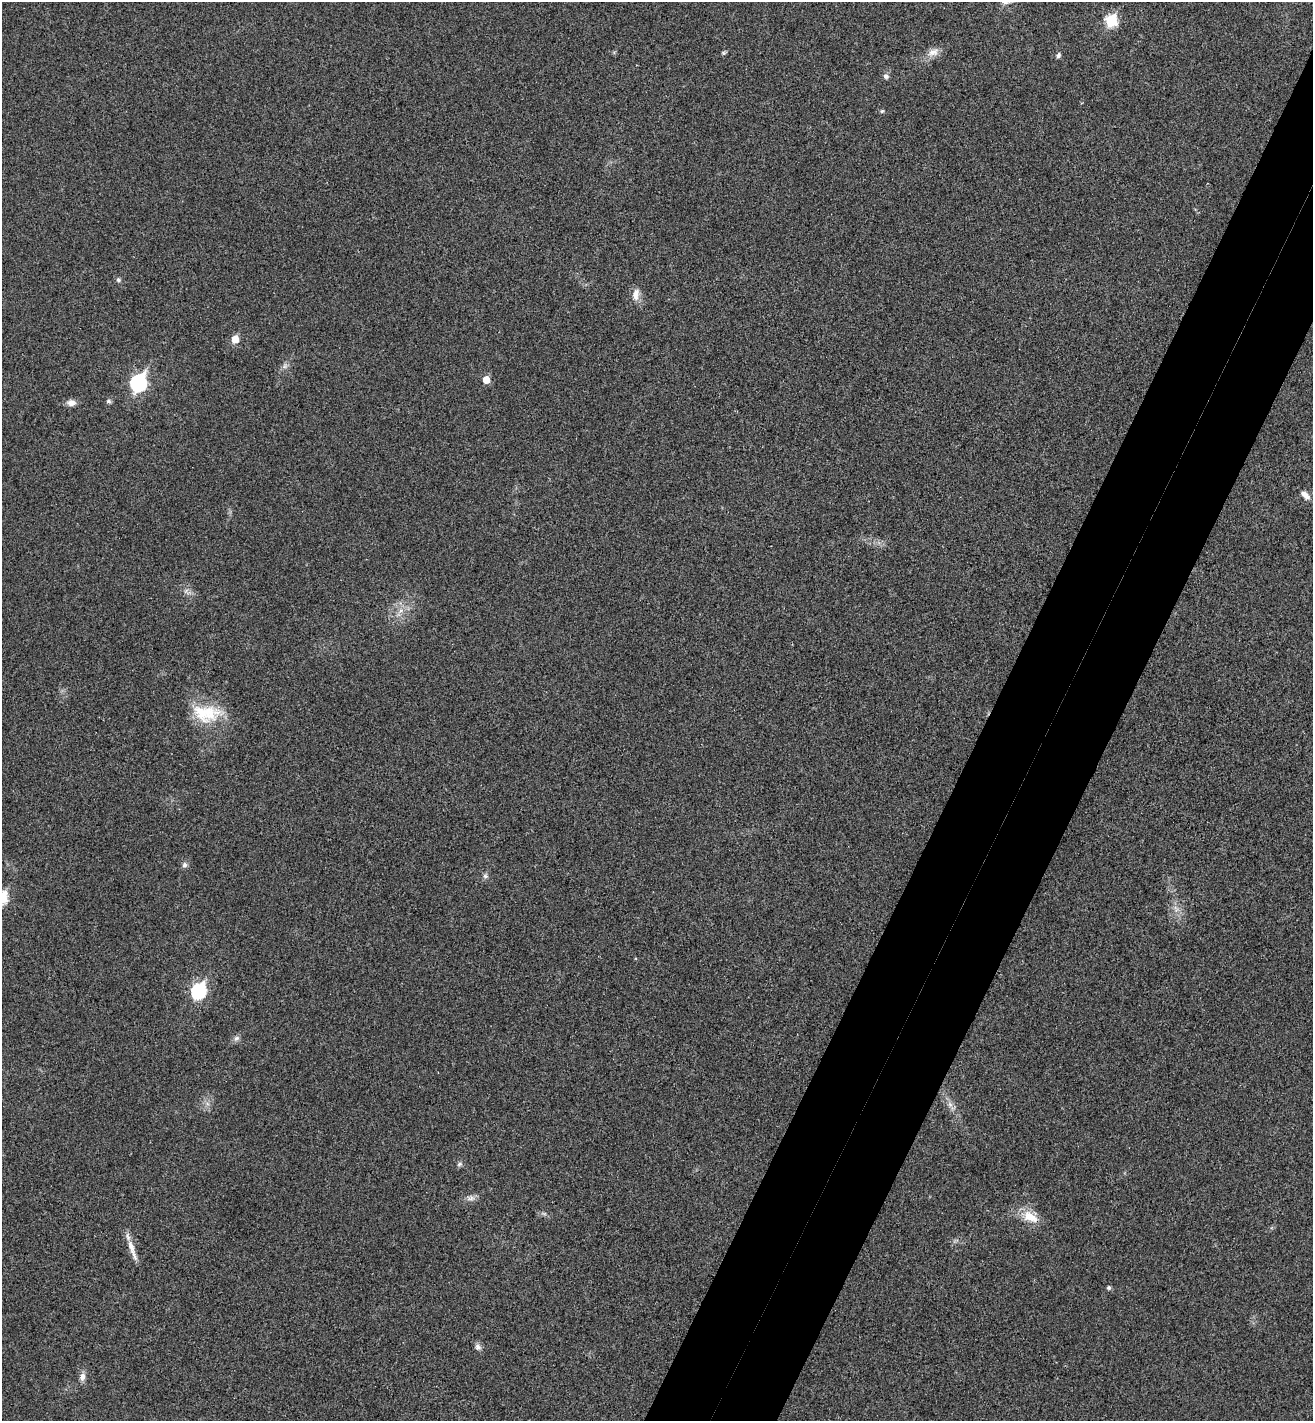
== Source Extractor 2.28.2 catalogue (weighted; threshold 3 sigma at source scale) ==
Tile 10 of 4 x 4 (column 2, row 3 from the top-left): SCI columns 1509-2819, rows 1454-2872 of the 5774 x 5741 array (HDU 1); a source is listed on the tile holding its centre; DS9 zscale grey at full resolution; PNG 1315 x 1423 px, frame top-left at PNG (2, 2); no overlay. Shown black and unused: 9% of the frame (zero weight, under 3 of 4 exposures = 6% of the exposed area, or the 3 px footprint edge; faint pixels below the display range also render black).
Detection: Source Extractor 2.28.2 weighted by HDU 2 'WHT'; one run over the whole footprint, this tile lists its part. Background 0.0453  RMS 0.007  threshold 0.0314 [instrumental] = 3 sigma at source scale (4.5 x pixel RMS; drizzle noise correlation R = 1.50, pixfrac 1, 0.05/0.05 arcsec/px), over >= 5 px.
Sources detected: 28; all 28 listed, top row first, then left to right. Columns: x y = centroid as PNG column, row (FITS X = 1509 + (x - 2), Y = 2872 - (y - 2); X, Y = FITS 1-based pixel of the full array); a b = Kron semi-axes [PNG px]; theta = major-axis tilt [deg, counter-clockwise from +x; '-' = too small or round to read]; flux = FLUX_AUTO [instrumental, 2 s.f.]
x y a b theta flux
1111 21 6 6 - 51
933 52 16 9 21 5.7
723 53 6 4 -71 0.9
1058 55 7 5 74 1.6
886 76 7 6 - 2.1
882 111 5 4 - 0.86
118 280 6 5 - 1.4
636 294 17 8 82 5.3
235 339 6 5 - 11
285 366 7 4 71 1.6
486 380 5 5 - 11
138 383 9 7 64 140
108 401 5 5 - 1.7
71 403 10 8 -5 4
1305 495 13 7 -43 4.2
401 610 7 4 20 2
206 713 38 23 -5 28
184 865 7 7 - 2
485 876 6 6 - 1.6
199 991 8 7 - 97
236 1038 8 6 22 2
459 1164 7 5 24 1.5
471 1198 11 6 14 2.8
1030 1217 24 12 -29 12
131 1247 18 8 -65 6.7
1109 1288 5 5 - 1.5
478 1347 9 7 -27 2.4
82 1377 10 7 68 3.6